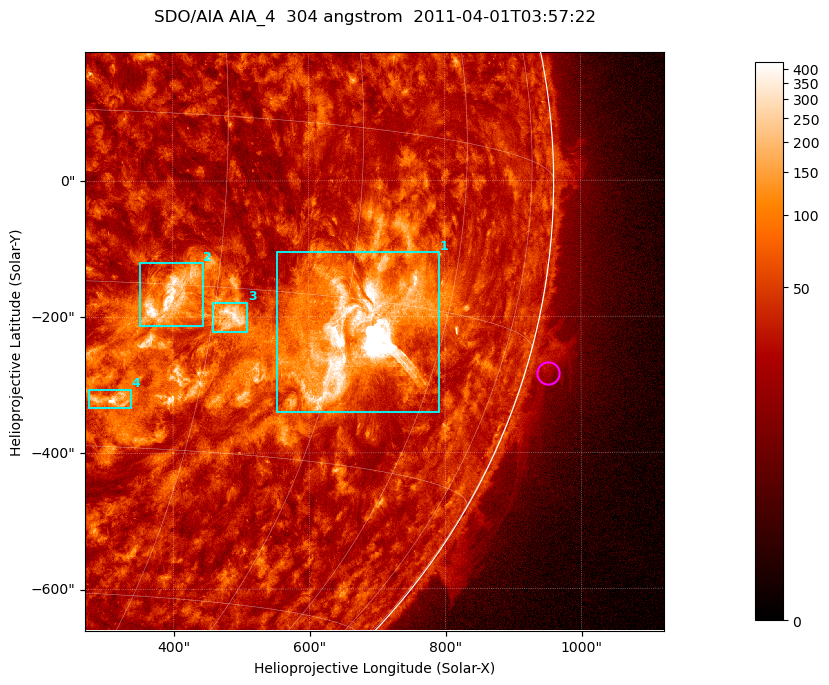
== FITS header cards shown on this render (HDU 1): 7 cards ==
TELESCOP= 'SDO/AIA '           / For AIA: SDO/AIA
INSTRUME= 'AIA_4   '           / For AIA: AIA_ATA1, AIA_ATA2, AIA_ATA3 or AIA_AT
WAVELNTH=                  304 / [angstrom] Wavelength
WAVEUNIT= 'angstrom'           / Wavelength unit: angstrom
DATE-OBS= '2011-04-01T03:57:22.078' / [ISO] Date when observation started; ISO 8
CTYPE1  = 'HPLN-TAN'           / CTYPE1; Typically HPLN
CTYPE2  = 'HPLT-TAN'           / CTYPE2; Typically HPLT

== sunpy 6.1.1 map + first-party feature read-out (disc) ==
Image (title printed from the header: SDO/AIA AIA_4  304 angstrom  2011-04-01T03:57:22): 1418 x 1418 px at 0.6 arcsec/px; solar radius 960 arcsec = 1600 px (partial field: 18% of the solar disc is inside the frame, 73% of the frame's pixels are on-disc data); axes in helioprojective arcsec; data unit not stated in the header (colour bar unlabelled)
Orientation: roll -0.132 deg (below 1 deg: not rotated)
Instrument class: DISC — disc imager (sunpy class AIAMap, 304 A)
Bright regions (active regions / flare kernels): reference = the on-disc median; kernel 11 px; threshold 5 sigma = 84.9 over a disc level ~36.4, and >= 1.15x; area >= 2010 px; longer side >= 17 px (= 10 arcsec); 4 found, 4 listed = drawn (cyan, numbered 1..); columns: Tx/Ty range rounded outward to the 2 arcsec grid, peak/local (2 s.f.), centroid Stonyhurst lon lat
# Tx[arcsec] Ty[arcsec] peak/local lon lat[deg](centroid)
1 552..792 -342..-104 273 +47 -18
2 352..444 -214..-120 13 +25 -16
3 458..510 -224..-178 10 +32 -18
4 276..338 -334..-306 9.9 +21 -26
Off-limb structures (1.02-1.3 R_sun): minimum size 400 px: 4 found; the strongest spans PA ~245..260 deg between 1.02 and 1.08 R_sun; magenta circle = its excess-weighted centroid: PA ~255 deg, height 1.03 R_sun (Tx ~952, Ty ~-284 arcsec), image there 2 x the reference